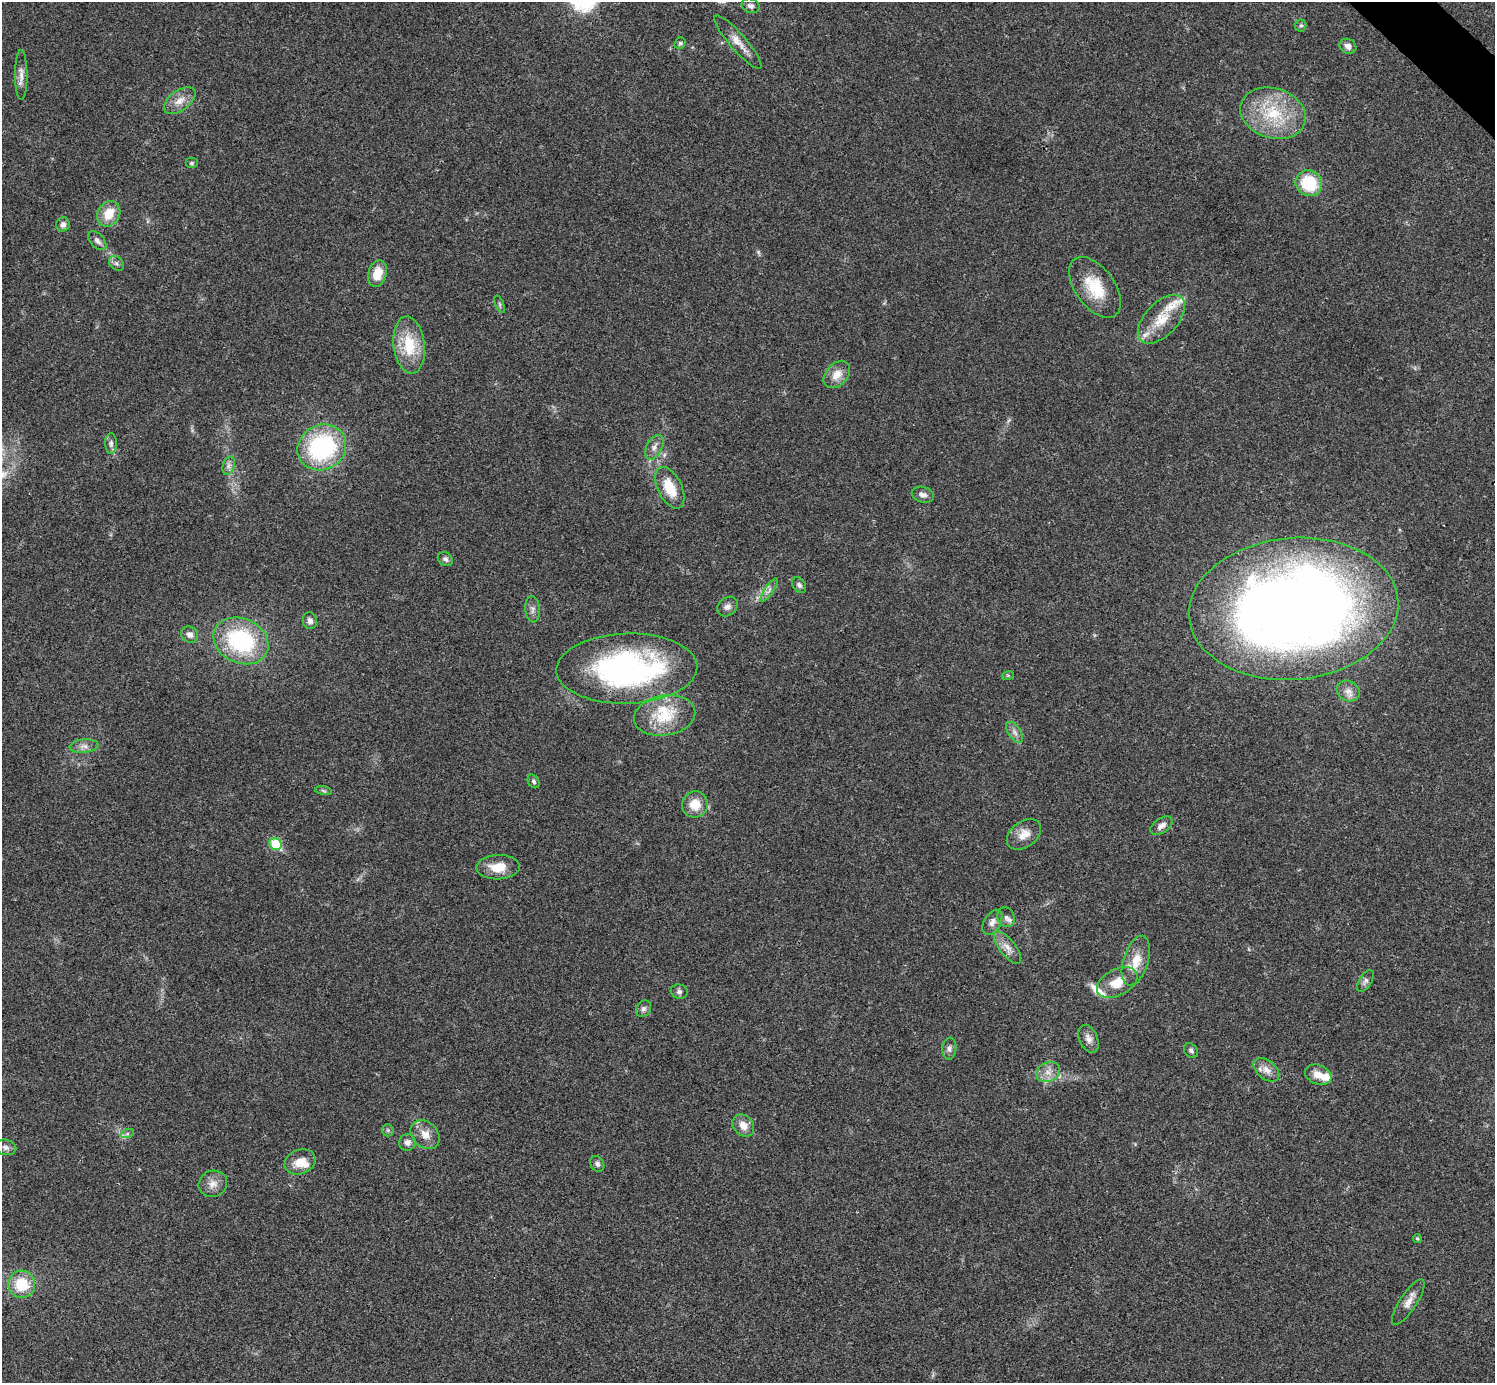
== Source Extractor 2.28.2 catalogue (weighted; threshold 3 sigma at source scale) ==
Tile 10 of 4 x 4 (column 2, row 3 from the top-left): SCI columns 1501-2993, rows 1682-3062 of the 5983 x 5983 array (HDU 1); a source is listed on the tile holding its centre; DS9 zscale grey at full resolution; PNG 1497 x 1385 px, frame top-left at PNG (2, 2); each listed source drawn as its Kron ellipse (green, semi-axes under 4 px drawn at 4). Shown black and unused: <1% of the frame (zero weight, under 3 of 4 exposures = <1% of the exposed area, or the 3 px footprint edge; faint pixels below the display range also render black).
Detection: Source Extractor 2.28.2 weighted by HDU 2 'WHT'; one run over the whole footprint, this tile lists its part. Background 0.0192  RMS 0.004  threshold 0.0179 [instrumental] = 3 sigma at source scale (4.5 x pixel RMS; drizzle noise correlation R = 1.50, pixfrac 1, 0.05/0.05 arcsec/px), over >= 5 px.
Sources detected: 82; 1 too faint to see at this stretch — neither listed nor drawn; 7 inside a brighter listed object's ellipse — not listed separately; the other 74 listed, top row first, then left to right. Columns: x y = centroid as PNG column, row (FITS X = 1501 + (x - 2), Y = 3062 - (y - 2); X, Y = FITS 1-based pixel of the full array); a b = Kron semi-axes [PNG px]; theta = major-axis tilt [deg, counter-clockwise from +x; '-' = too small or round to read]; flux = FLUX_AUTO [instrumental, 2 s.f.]
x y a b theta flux
751 6 9 7 -21 1.3
1301 26 6 5 - 0.75
738 42 34 8 -49 4.9
680 43 6 5 - 0.82
1348 46 9 7 -29 1.9
21 75 25 6 -90 3
180 101 18 10 36 4.2
1273 113 33 25 -18 23
192 163 6 5 - 0.75
1309 183 13 12 - 18
109 214 13 11 59 7.8
63 224 7 6 - 1.6
97 241 11 7 -47 1.7
116 263 8 6 -44 1.2
377 274 14 9 73 7.1
1095 287 35 19 -54 15
500 304 9 3 -69 0.63
1161 319 30 16 47 11
409 345 29 15 -83 15
837 375 15 11 47 4.9
111 443 10 6 -90 1.4
322 447 25 22 31 51
654 447 13 7 61 2.5
229 466 9 6 71 1.5
670 488 22 12 -64 9.7
923 495 11 7 -15 2
445 559 8 6 -34 1.1
799 585 8 6 -52 1.1
769 590 14 4 55 1.7
727 606 11 9 41 1.9
532 609 13 7 -85 1.8
1294 609 105 71 5 530
310 621 8 7 - 1.7
190 635 9 7 -37 2.1
241 641 28 22 -25 42
627 669 70 35 2 110
1008 675 6 4 19 0.56
1348 691 12 10 -27 2.7
665 715 31 20 9 15
1015 732 12 6 -56 1.8
84 746 14 6 5 2.3
534 781 7 5 -57 0.86
323 791 8 4 -10 0.73
695 804 13 13 - 7
1161 826 12 7 35 2.1
1024 834 19 13 36 4.8
276 844 6 5 - 20
498 867 22 12 2 7.7
1006 917 10 8 -64 1.8
992 922 14 8 59 2.4
1007 948 19 8 -52 3.5
1136 961 26 12 73 7.4
1365 981 12 6 58 1.5
1117 982 22 13 28 7.5
679 992 8 7 - 1.2
644 1009 9 7 61 1.3
1088 1039 14 9 -65 2.5
949 1049 11 7 84 1.5
1191 1051 8 6 -52 1.1
1266 1070 15 9 -39 3.3
1048 1072 12 10 23 3.5
1318 1075 14 9 -21 4.8
743 1125 12 9 -47 4
388 1130 6 6 - 0.71
127 1134 7 4 19 0.73
425 1135 16 12 -44 4.6
407 1142 8 8 - 2
6 1147 11 7 -12 1.7
300 1162 16 12 21 5.7
597 1164 8 6 -59 1.3
213 1184 14 13 - 3.7
1417 1239 4 4 - 0.53
22 1284 14 13 - 12
1408 1302 26 8 56 3.6